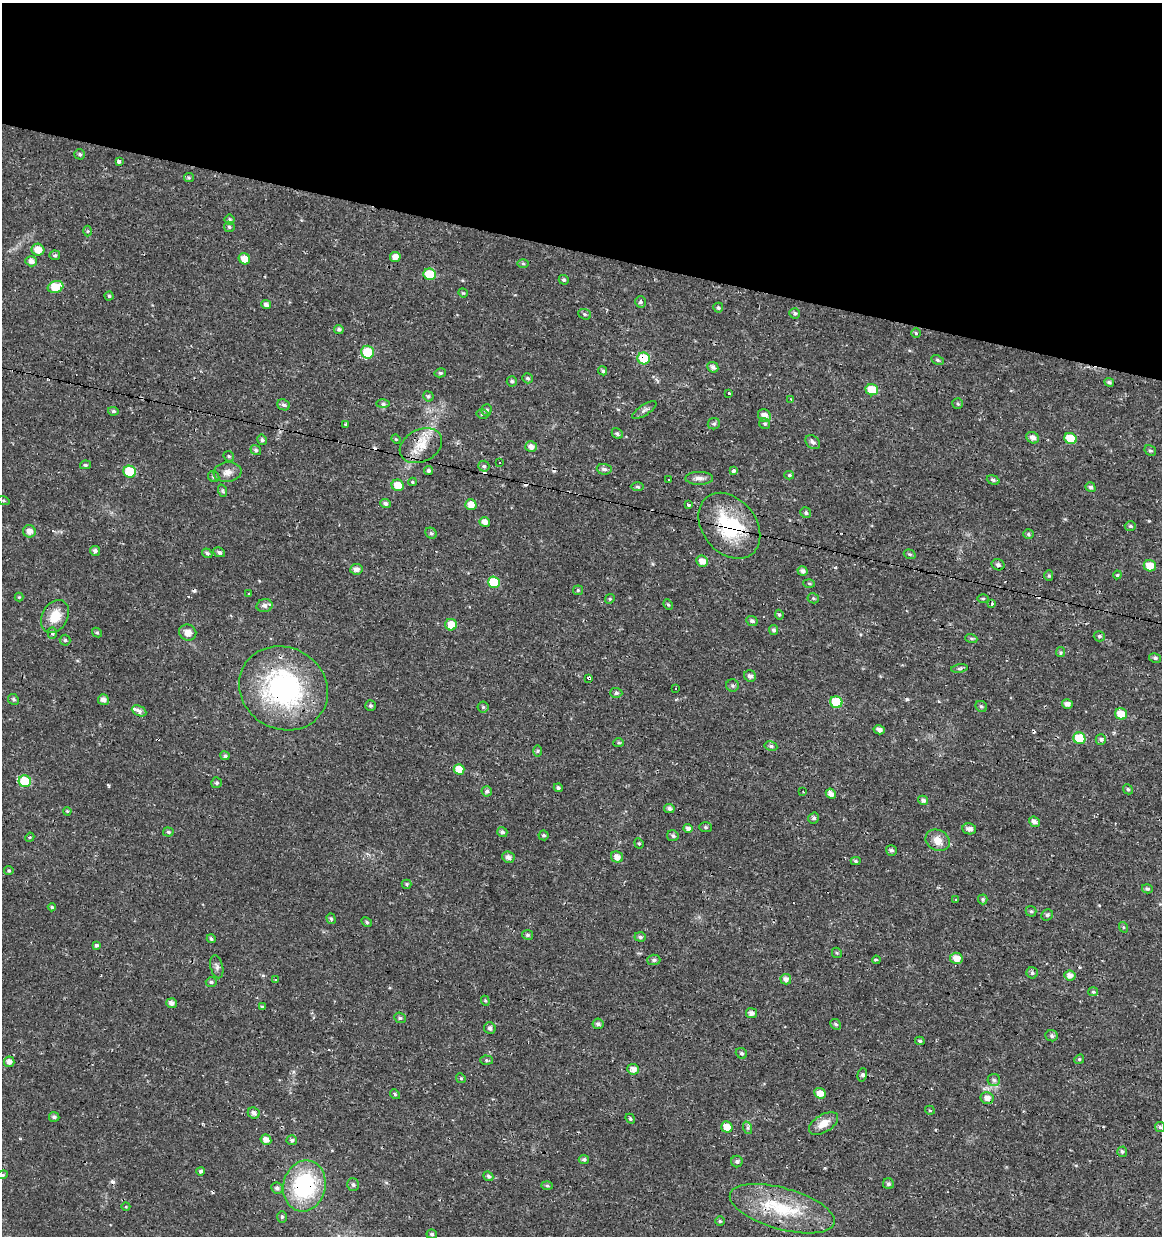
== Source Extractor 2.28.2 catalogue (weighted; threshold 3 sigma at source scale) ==
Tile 2 of 4 x 4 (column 2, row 1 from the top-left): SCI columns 1381-2540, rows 3708-4941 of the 5142 x 4941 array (HDU 1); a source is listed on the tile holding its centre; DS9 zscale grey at full resolution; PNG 1164 x 1238 px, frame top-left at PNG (2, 3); each listed source drawn as its Kron ellipse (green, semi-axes under 4 px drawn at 4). Shown black and unused: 20% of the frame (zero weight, under 2 of 3 exposures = <1% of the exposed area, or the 3 px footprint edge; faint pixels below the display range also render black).
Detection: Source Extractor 2.28.2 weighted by HDU 2 'WHT'; one run over the whole footprint, this tile lists its part. Background 0.0224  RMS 0.0028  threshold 0.0127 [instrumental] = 3 sigma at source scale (4.5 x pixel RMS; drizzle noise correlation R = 1.50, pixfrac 1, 0.0396/0.0396 arcsec/px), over >= 5 px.
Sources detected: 265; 17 cosmic-ray / hot-pixel residue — neither listed nor drawn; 2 inside a brighter listed object's ellipse — not listed separately; the other 246 listed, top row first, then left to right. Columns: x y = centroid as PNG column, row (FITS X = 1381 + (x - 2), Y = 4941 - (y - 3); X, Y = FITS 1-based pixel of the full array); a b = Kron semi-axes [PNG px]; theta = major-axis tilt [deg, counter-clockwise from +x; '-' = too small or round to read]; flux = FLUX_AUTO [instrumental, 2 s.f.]
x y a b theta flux
80 154 5 5 - 0.57
119 162 3 3 - 0.72
189 178 5 4 - 0.35
230 220 5 5 - 0.46
229 227 5 5 - 0.49
88 231 5 3 - 0.28
38 250 6 6 - 3
55 255 5 4 - 0.52
395 257 5 5 - 2
244 259 6 5 - 3
31 261 6 5 - 1.3
523 264 6 4 -1 0.36
430 274 6 5 - 10
564 280 5 4 - 0.47
56 287 8 5 17 6
463 293 5 4 - 0.32
109 296 4 4 - 0.45
640 302 6 5 - 0.55
266 305 5 4 - 0.98
718 308 5 5 - 0.49
795 313 5 5 - 0.56
585 314 6 5 - 0.5
339 329 5 4 - 0.54
916 333 5 4 - 0.43
367 352 6 6 - 8.8
644 358 6 6 - 10
937 360 6 4 -27 0.46
713 367 6 5 - 0.82
603 371 5 4 - 0.53
440 373 5 4 - 0.54
527 378 5 5 - 0.53
512 381 5 5 - 0.52
1109 382 5 4 - 0.64
872 390 6 5 - 5.5
729 393 3 3 - 0.7
428 396 5 5 - 0.5
791 399 3 3 - 0.35
383 404 7 4 1 0.58
958 404 5 5 - 0.46
284 405 6 5 - 0.78
486 410 5 5 - 0.66
644 410 14 5 34 0.94
113 411 5 4 - 0.56
482 414 6 4 -12 0.47
764 415 7 6 - 2
346 424 4 3 - 0.56
714 424 6 5 - 0.55
765 424 6 5 - 0.48
617 433 6 5 - 0.63
1033 438 6 5 - 1.4
396 439 5 4 - 0.29
1070 439 6 5 - 9
262 440 5 5 - 0.56
813 442 8 6 -42 0.86
421 446 22 16 27 5.8
531 447 6 5 - 1.5
256 450 5 5 - 0.58
1150 450 6 5 - 0.48
229 456 6 4 -44 0.37
500 463 2 2 - 0.26
85 465 5 4 - 0.47
484 466 5 5 - 0.59
604 469 7 5 -2 0.83
428 470 5 4 - 0.62
733 471 4 3 - 1.6
130 472 6 6 - 9.4
227 472 14 10 7 2.1
789 475 5 4 - 0.44
214 477 6 5 - 0.55
699 478 14 6 0 1.4
669 479 3 3 - 0.54
993 480 6 4 -20 0.56
412 482 4 3 - 0.33
398 485 6 5 - 3.9
637 487 6 3 -1 0.52
1091 487 5 4 - 0.69
223 491 6 4 -71 0.4
4 501 6 3 -19 0.35
385 503 5 4 - 0.76
471 505 5 5 - 2.6
688 505 3 3 - 1.4
806 513 6 5 - 0.6
485 522 5 5 - 1.9
729 526 36 27 -51 19
1130 526 5 4 - 0.47
29 531 6 6 - 1.8
431 533 6 5 - 0.5
1028 534 5 4 - 0.48
95 551 5 5 - 0.86
219 552 6 4 -27 0.69
207 553 5 4 - 0.58
910 554 6 4 -19 0.42
702 561 6 5 - 2.1
998 565 6 5 - 0.79
1150 566 6 5 - 3.8
356 569 6 5 - 1.2
803 571 5 4 - 0.92
1117 575 4 3 - 0.29
1049 576 5 4 - 0.41
494 582 6 5 - 10
809 583 5 4 - 0.34
578 590 5 5 - 0.37
249 594 3 3 - 0.94
19 597 4 4 - 0.27
813 598 6 5 - 0.43
610 599 5 4 - 0.33
983 599 5 3 - 0.29
992 604 3 3 - 1.3
668 605 5 3 - 0.35
265 606 8 6 10 1.1
779 615 5 4 - 0.39
55 616 17 12 59 5.2
752 621 6 5 - 0.66
451 625 6 6 - 3.7
774 630 5 4 - 0.67
97 632 5 4 - 0.42
52 633 6 4 89 0.53
188 633 9 8 - 2
1099 636 5 5 - 0.47
971 638 6 4 -19 0.41
65 640 5 5 - 0.5
1061 652 5 4 - 0.35
1155 658 6 4 -11 0.62
959 668 8 4 9 0.48
750 676 6 5 - 0.92
589 678 3 3 - 0.83
733 686 6 6 - 0.59
283 688 45 41 -30 47
676 689 3 3 - 2.7
616 693 6 5 - 0.6
13 699 6 5 - 0.5
103 700 5 5 - 1.4
836 702 6 6 - 10
1067 704 5 4 - 1.3
371 706 5 5 - 0.55
981 706 6 5 - 0.54
483 707 5 5 - 0.43
139 711 8 5 -25 1.1
1121 714 6 5 - 4.2
879 730 5 4 - 1.1
1079 738 6 6 - 8.5
1101 739 5 5 - 0.61
619 743 5 4 - 0.38
771 746 6 4 -10 0.66
537 751 6 4 88 0.41
225 756 5 4 - 0.53
459 769 5 5 - 3.7
25 781 6 6 - 13
216 783 5 5 - 0.55
558 788 4 4 - 0.66
1128 789 5 4 - 0.45
487 791 5 5 - 0.75
803 792 3 2 - 0.21
831 794 5 4 - 1.6
923 800 5 4 - 0.96
669 808 5 4 - 0.76
67 811 4 3 - 0.25
814 818 5 5 - 0.64
1034 822 6 5 - 1.2
705 827 6 5 - 0.45
688 828 4 4 - 1.1
969 829 7 5 -9 1.4
168 832 5 4 - 0.45
502 832 5 5 - 0.78
544 835 5 5 - 0.47
673 836 6 5 - 0.65
30 837 5 3 - 0.3
938 840 12 10 -29 3
639 843 5 4 - 0.39
891 850 6 5 - 0.61
508 857 6 5 - 1.2
617 857 6 5 - 1.8
856 861 5 4 - 0.51
9 870 5 5 - 0.44
407 884 5 4 - 0.4
1147 889 5 4 - 0.5
983 899 5 4 - 0.44
956 900 3 3 - 1.7
52 907 4 4 - 0.4
1031 911 5 5 - 0.46
1047 915 6 5 - 0.64
331 919 5 4 - 0.45
367 922 6 4 -29 0.43
1123 927 5 3 - 0.31
527 935 5 5 - 0.6
640 937 6 4 -4 0.6
211 939 4 4 - 0.47
96 945 4 4 - 0.52
837 953 5 5 - 0.35
956 958 6 5 - 2.6
654 960 6 5 - 0.66
876 960 4 3 - 0.44
217 967 12 6 -76 0.98
1032 973 6 5 - 0.57
1070 976 5 5 - 1.7
786 979 5 5 - 1.3
276 980 3 3 - 1.8
211 982 5 4 - 0.58
1093 992 5 4 - 0.43
485 1001 5 4 - 0.34
171 1003 5 5 - 1.2
262 1007 3 3 - 0.38
751 1013 5 5 - 1.2
400 1018 6 5 - 0.52
598 1024 5 5 - 0.7
836 1024 6 5 - 0.62
490 1028 6 5 - 0.79
1052 1036 6 5 - 0.52
920 1041 5 3 - 0.44
741 1053 6 5 - 0.51
1079 1059 5 4 - 0.4
486 1060 6 4 -2 0.44
9 1062 5 5 - 1.4
633 1069 6 5 - 1.9
862 1075 7 4 74 0.66
461 1078 5 4 - 0.36
994 1080 6 6 - 0.67
820 1093 6 5 - 2.7
395 1094 5 4 - 0.45
987 1098 6 6 - 1.8
930 1110 5 4 - 0.38
254 1113 6 5 - 1.1
54 1117 5 5 - 0.68
630 1119 5 4 - 0.43
824 1123 16 8 31 2.9
727 1127 6 5 - 3.2
1160 1127 5 5 - 0.45
748 1128 6 4 -72 0.48
266 1140 5 5 - 1.8
292 1140 5 5 - 0.57
1122 1152 5 5 - 0.56
584 1159 5 4 - 0.53
737 1161 6 5 - 0.63
201 1171 4 4 - 0.62
3 1175 5 4 - 0.41
488 1176 5 4 - 0.6
888 1184 5 5 - 0.63
353 1185 6 5 - 0.66
304 1186 26 21 76 28
547 1186 6 4 -2 0.38
277 1188 6 5 - 0.72
126 1207 4 3 - 0.24
782 1209 54 20 -16 17
282 1217 6 5 - 0.48
720 1221 5 5 - 0.39
432 1234 5 4 - 0.54
Overlapping masked pixels (flux is a lower limit): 6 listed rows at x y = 644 358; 421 446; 729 526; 589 678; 283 688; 304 1186
Isophote crosses this tile's border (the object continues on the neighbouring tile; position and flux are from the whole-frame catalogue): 1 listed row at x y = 3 1175